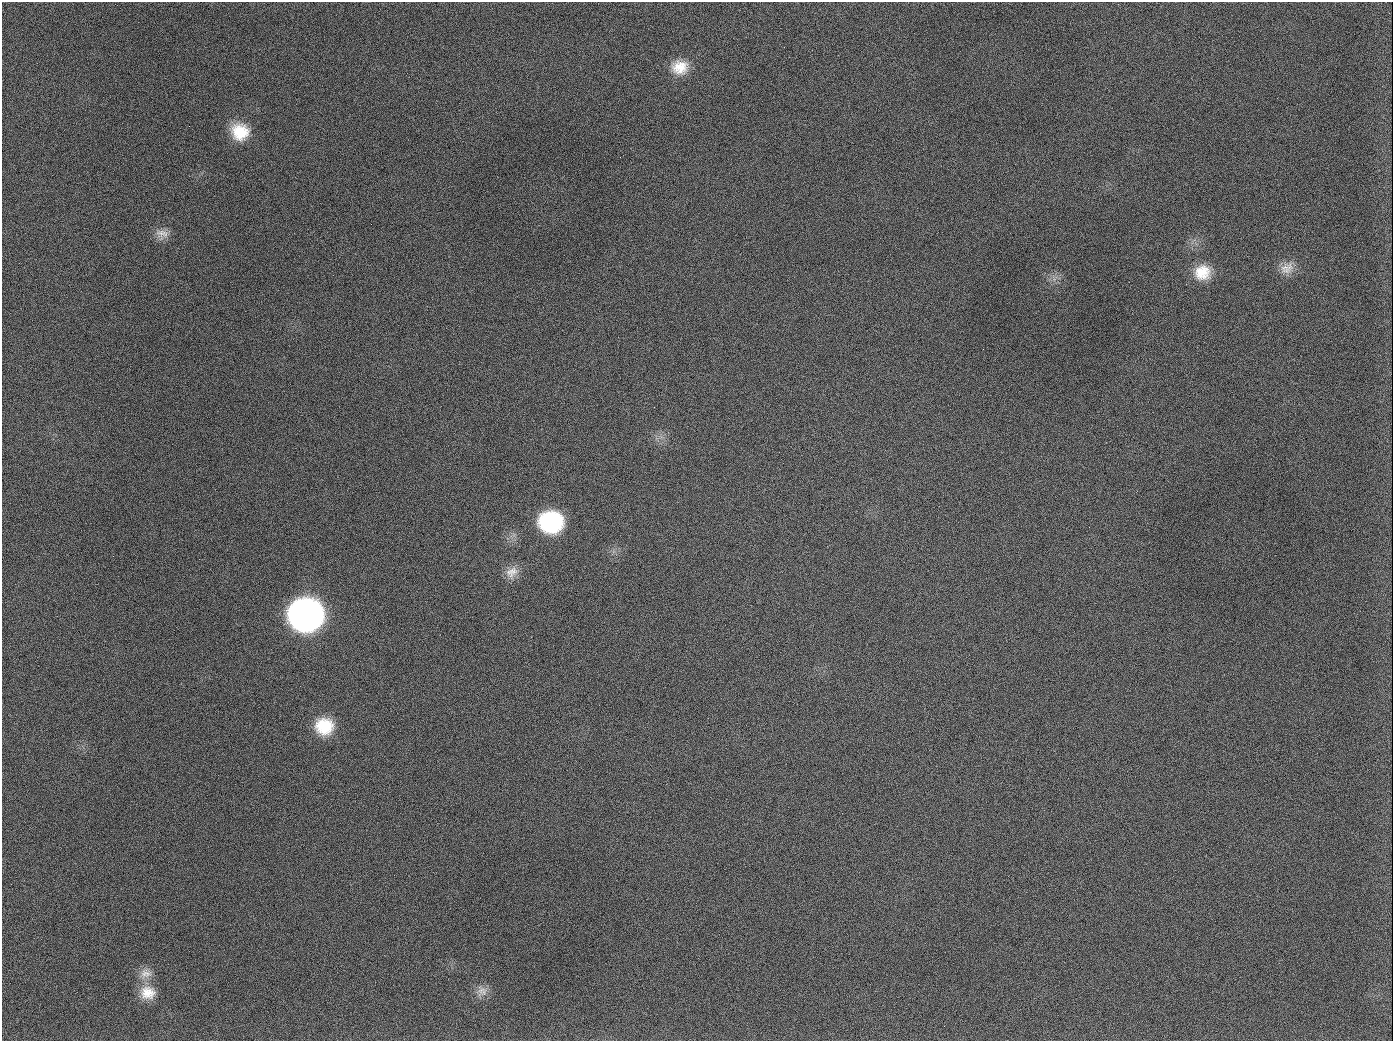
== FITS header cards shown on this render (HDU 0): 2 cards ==
NAXIS1  =                 1391
NAXIS2  =                 1039

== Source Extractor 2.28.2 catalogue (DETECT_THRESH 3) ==
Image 1391 x 1039 px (HDU 0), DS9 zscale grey, 1 PNG px = 1 image px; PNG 1395 x 1043 px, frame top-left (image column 1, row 1039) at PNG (2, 2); no overlay
Background 1680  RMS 74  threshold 222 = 3 sigma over >= 5 px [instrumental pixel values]
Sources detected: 15; all 15 listed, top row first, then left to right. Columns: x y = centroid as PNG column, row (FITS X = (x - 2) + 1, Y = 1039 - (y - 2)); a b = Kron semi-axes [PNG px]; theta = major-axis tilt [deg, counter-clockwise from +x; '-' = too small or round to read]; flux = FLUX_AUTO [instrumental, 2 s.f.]
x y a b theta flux
680 67 20 17 1 1.1e+05
189 126 3 2 - 6.7e+03
240 132 21 20 - 1.6e+05
162 234 18 14 -9 5.2e+04
1287 268 20 15 25 6.5e+04
1202 272 20 19 - 1.3e+05
654 407 2 2 - 4.3e+03
551 522 21 18 -1 5.6e+05
512 572 19 14 37 6.2e+04
306 615 22 20 -4 3.9e+06
324 726 20 19 - 1.9e+05
146 974 17 13 3 5.7e+04
481 990 18 8 57 4.1e+04
148 993 20 17 1 1.0e+05
944 1026 2 2 - 5.3e+03